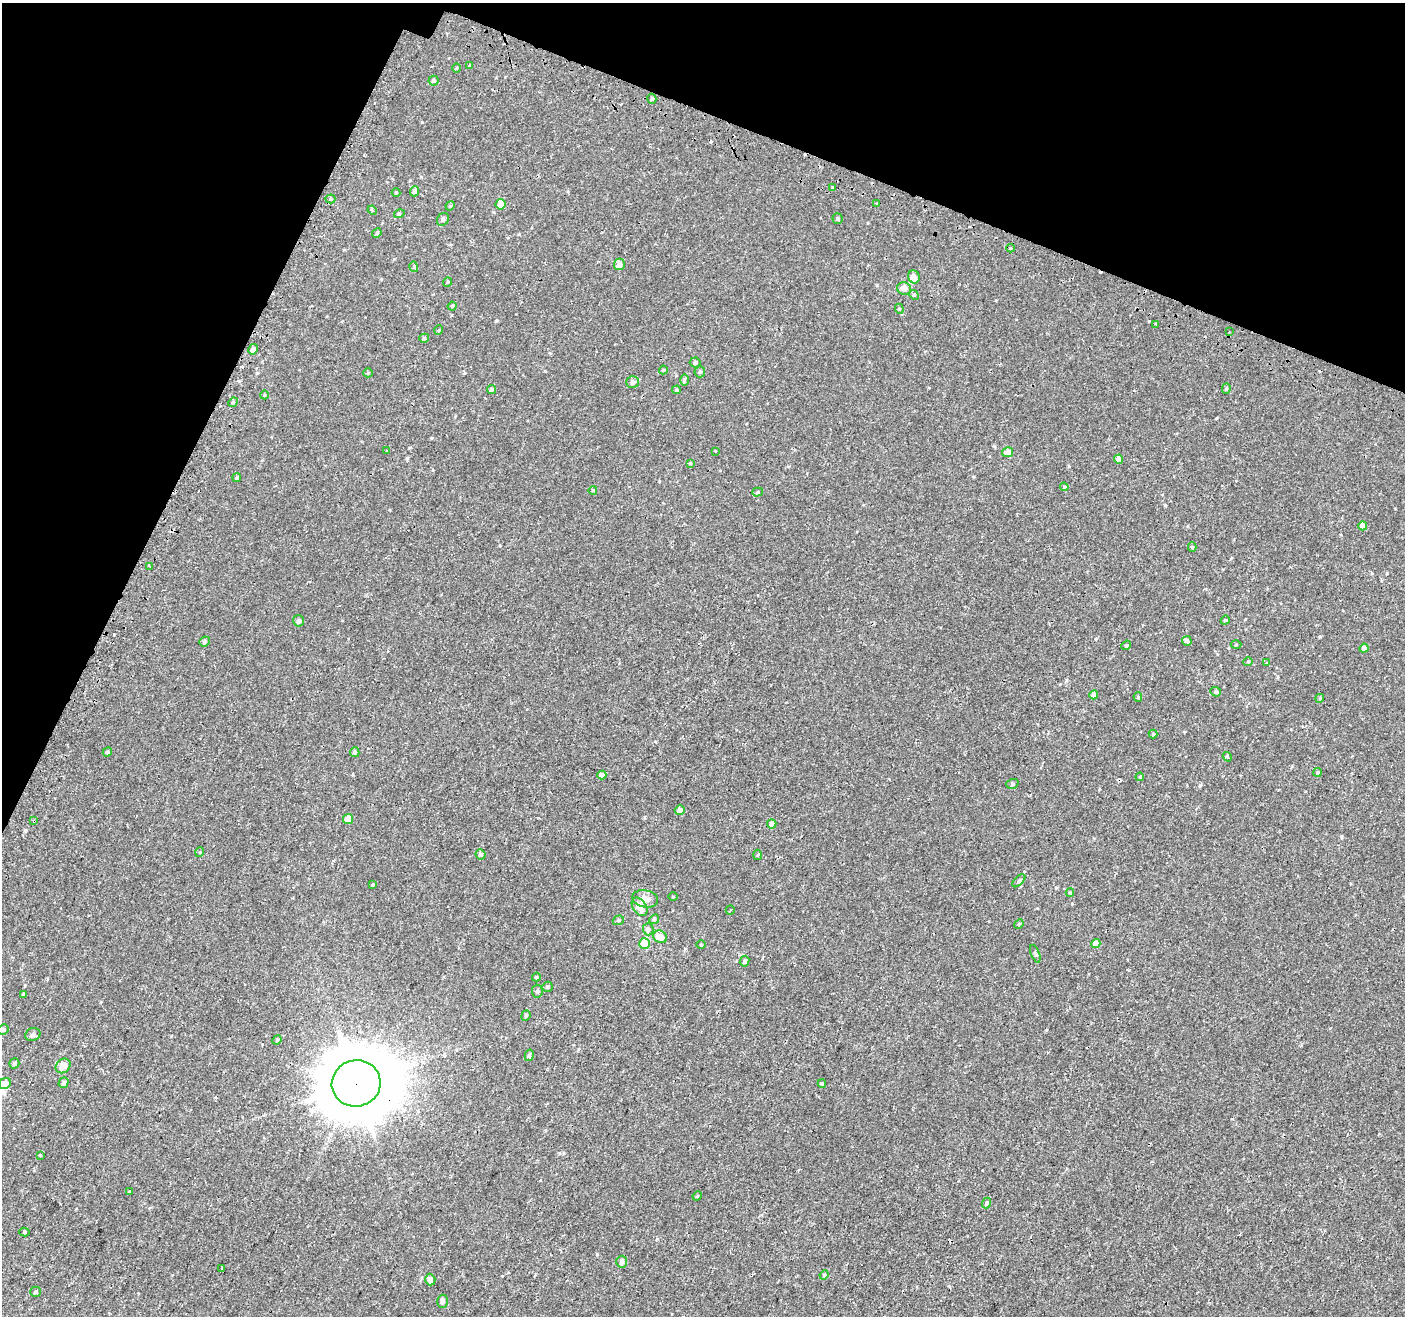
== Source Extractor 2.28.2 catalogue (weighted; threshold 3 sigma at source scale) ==
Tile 2 of 4 x 4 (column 2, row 1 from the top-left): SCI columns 1459-2861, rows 4202-5515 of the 5713 x 5842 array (HDU 1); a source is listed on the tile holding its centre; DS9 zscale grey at full resolution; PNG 1407 x 1318 px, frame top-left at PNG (2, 3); each listed source drawn as its Kron ellipse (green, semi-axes under 4 px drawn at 4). Shown black and unused: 20% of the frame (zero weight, under 2 of 3 exposures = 3% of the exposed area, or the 3 px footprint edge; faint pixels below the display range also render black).
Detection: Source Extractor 2.28.2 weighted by HDU 2 'WHT'; one run over the whole footprint, this tile lists its part. Background -4.00e-04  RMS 0.0031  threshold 0.0139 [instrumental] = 3 sigma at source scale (4.5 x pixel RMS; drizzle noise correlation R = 1.50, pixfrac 1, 0.0396/0.0396 arcsec/px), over >= 5 px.
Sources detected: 130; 5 cosmic-ray / hot-pixel residue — neither listed nor drawn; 1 inside a brighter listed object's ellipse — not listed separately; the other 124 listed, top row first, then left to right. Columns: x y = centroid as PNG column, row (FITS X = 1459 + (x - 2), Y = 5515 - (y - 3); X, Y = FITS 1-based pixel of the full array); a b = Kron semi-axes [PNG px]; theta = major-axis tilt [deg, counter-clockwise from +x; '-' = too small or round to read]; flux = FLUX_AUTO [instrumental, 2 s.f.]
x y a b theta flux
470 65 4 3 - 0.24
456 68 5 3 - 0.22
433 81 5 5 - 0.61
652 99 5 4 - 0.63
832 187 2 2 - 0.35
414 191 5 4 - 0.9
396 193 4 4 - 0.31
330 199 5 4 - 0.46
877 203 4 3 - 0.82
501 204 5 5 - 2.9
450 206 5 4 - 0.29
372 210 5 3 - 0.33
399 214 5 3 - 0.31
443 219 7 5 55 0.85
838 219 5 5 - 0.51
377 233 5 4 - 0.37
1010 248 4 3 - 0.47
619 264 6 5 - 2
414 267 5 3 - 0.3
914 277 7 5 -69 1.7
447 282 5 3 - 0.29
904 288 7 6 - 2
914 295 5 4 - 0.36
452 306 4 4 - 0.36
899 309 5 4 - 0.39
1156 324 3 2 - 0.35
439 330 5 3 - 0.23
1229 332 3 2 - 0.24
424 338 5 4 - 0.54
253 349 5 4 - 1.3
695 362 5 5 - 0.74
663 370 4 4 - 0.28
700 372 5 5 - 0.57
368 373 4 4 - 0.3
684 380 6 4 89 0.51
632 382 6 6 - 1.2
1226 388 5 4 - 0.38
491 390 5 4 - 0.61
676 390 4 4 - 0.54
264 395 4 3 - 0.21
233 402 5 4 - 0.37
387 450 3 3 - 0.55
715 451 3 2 - 0.37
1008 452 5 5 - 2.2
1118 459 4 4 - 2.3
690 463 4 4 - 0.35
237 478 4 4 - 0.34
1064 487 4 4 - 0.31
593 490 4 3 - 0.21
758 492 5 4 - 0.45
1363 526 4 4 - 2.4
1192 547 5 4 - 0.39
149 566 3 2 - 0.39
1225 620 4 4 - 0.31
298 621 6 5 - 0.92
204 641 5 5 - 0.65
1187 641 5 4 - 1
1126 645 5 4 - 0.41
1236 645 5 3 - 0.25
1364 648 4 4 - 1.3
1248 662 4 4 - 0.34
1267 663 4 3 - 0.26
1216 692 5 4 - 0.57
1094 695 4 4 - 1.9
1138 697 5 4 - 0.44
1320 698 4 3 - 0.26
1153 734 4 4 - 0.35
107 752 5 4 - 0.48
355 752 5 4 - 0.57
1227 757 5 3 - 0.4
1317 772 4 4 - 0.42
602 775 4 4 - 1.6
1140 777 4 3 - 0.3
1012 784 6 5 - 0.53
680 810 5 4 - 1.5
348 819 5 5 - 2.8
34 821 3 3 - 0.65
772 824 5 4 - 1.4
200 852 5 3 - 0.24
480 854 5 5 - 0.87
758 855 5 3 - 0.31
1019 881 8 3 44 0.37
372 885 4 3 - 0.31
1070 893 4 4 - 0.32
673 897 5 3 - 0.28
645 899 13 8 -11 2.4
640 907 10 6 -55 3.5
730 910 5 2 - 0.24
654 919 5 4 - 0.43
618 920 6 4 20 0.41
1019 924 5 4 - 0.32
648 929 6 5 - 0.62
660 937 7 6 - 2.7
644 944 5 5 - 6.8
1096 944 4 4 - 3
701 945 5 3 - 0.26
1035 954 9 3 -68 0.4
744 961 5 4 - 0.69
536 977 4 4 - 0.29
547 987 5 5 - 0.62
537 991 6 5 - 0.65
23 994 4 3 - 0.48
526 1016 5 4 - 0.38
3 1030 5 5 - 0.52
33 1035 8 6 18 0.84
277 1040 5 4 - 0.36
529 1055 6 4 77 0.6
14 1063 5 5 - 0.67
63 1066 8 6 41 2.2
63 1083 5 4 - 1
356 1083 24 23 - 2900
5 1084 6 5 - 1.9
822 1084 4 3 - 0.38
40 1155 3 3 - 0.48
129 1191 3 3 - 0.76
697 1196 5 4 - 0.27
987 1203 5 4 - 0.6
24 1232 5 4 - 0.43
622 1262 6 5 - 1.5
222 1269 3 3 - 1.1
824 1275 5 4 - 0.33
430 1280 6 5 - 1.7
35 1292 5 5 - 0.55
442 1301 7 5 -86 0.91
Overlapping masked pixels (flux is a lower limit): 2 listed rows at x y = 34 821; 356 1083
Isophote crosses this tile's border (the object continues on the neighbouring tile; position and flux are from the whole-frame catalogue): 1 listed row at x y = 5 1084
Unlisted compact peaks at least as high as the median listed source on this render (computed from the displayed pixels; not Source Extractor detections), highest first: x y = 496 321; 1200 785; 1320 637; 597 1254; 1387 573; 1165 505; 25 830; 422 122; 432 438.